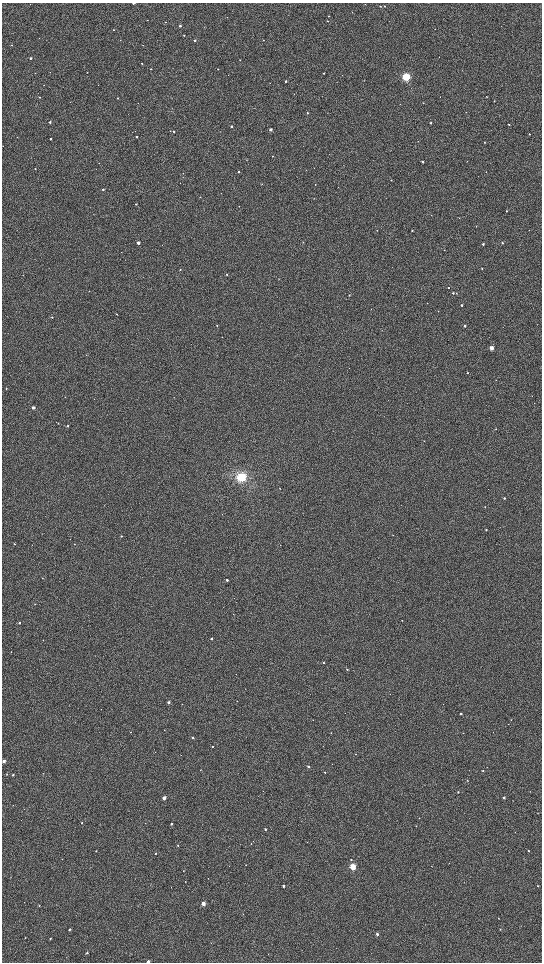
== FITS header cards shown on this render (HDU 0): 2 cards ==
NAXIS1  =                 1080 / length of data axis 1
NAXIS2  =                 1920 / length of data axis 2

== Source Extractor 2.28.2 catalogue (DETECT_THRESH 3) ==
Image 1080 x 1920 px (HDU 0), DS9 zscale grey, zoomed out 1/2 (1 PNG px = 2 x 2 image px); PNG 544 x 964 px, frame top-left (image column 1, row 1919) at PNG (2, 3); no overlay
Background 752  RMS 85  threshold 255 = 3 sigma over >= 5 px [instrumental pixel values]
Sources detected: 167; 14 cannot appear on this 1/2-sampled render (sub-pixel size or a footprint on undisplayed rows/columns) and are not listed; the other 153 listed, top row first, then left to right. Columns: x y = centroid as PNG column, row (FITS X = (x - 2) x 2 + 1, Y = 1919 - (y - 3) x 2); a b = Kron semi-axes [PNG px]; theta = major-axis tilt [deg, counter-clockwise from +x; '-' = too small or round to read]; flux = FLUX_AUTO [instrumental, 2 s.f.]
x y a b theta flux
133 3 2 1 - 8.3e+04
365 4 2 2 - 7.6e+03
380 6 2 2 - 1.1e+04
384 6 2 2 - 1.4e+04
329 16 2 2 - 7.8e+03
227 17 2 2 - 4.7e+03
147 20 2 2 - 4.0e+03
327 21 2 2 - 9.7e+03
180 26 2 2 - 3.1e+04
113 30 2 2 - 1.2e+04
184 35 2 2 - 1.1e+04
195 40 2 2 - 4.0e+04
263 40 2 1 - 4.5e+03
12 45 2 2 - 1.0e+04
31 58 2 2 - 3.8e+04
240 60 2 1 - 5.6e+03
142 63 2 2 - 1.3e+04
150 69 2 2 - 1.3e+04
218 69 2 1 - 1.1e+04
50 72 2 1 - 3.4e+03
87 72 2 2 - 6.2e+03
324 73 2 2 - 1.5e+04
406 77 4 3 - 1.2e+06
286 81 3 2 - 2.4e+04
486 96 2 2 - 8.5e+03
40 97 2 2 - 1.7e+04
118 98 2 2 - 1.4e+04
494 101 2 2 - 1.2e+04
423 103 2 2 - 6.8e+03
308 113 2 2 - 2.1e+04
50 122 2 2 - 3.2e+04
431 123 2 2 - 2.5e+04
509 124 2 2 - 1.4e+04
232 126 2 2 - 3.5e+04
271 129 2 2 - 9.8e+04
170 131 2 2 - 6.6e+03
174 131 2 2 - 2.0e+04
529 134 2 2 - 2.0e+04
136 137 2 2 - 1.9e+04
50 139 2 2 - 2.5e+04
484 142 2 2 - 1.3e+04
272 156 2 2 - 5.8e+03
247 160 2 2 - 5.0e+03
467 161 2 2 - 6.6e+03
423 162 2 2 - 3.7e+04
99 163 2 1 - 4.3e+03
35 169 2 2 - 1.2e+04
239 172 2 2 - 2.0e+04
486 172 2 1 - 4.6e+03
391 180 2 2 - 9.1e+03
262 184 2 2 - 8.3e+03
315 184 2 2 - 9.3e+03
103 189 2 2 - 2.2e+04
200 197 2 2 - 1.0e+04
136 204 2 2 - 9.7e+03
506 211 2 2 - 1.1e+04
459 218 2 2 - 5.5e+03
377 230 2 2 - 9.1e+03
412 230 2 2 - 1.4e+04
303 242 2 2 - 5.3e+03
138 243 2 2 - 1.1e+05
502 243 2 2 - 2.1e+04
483 244 2 2 - 2.5e+04
444 250 2 2 - 6.2e+03
482 268 2 2 - 1.3e+04
180 270 2 2 - 1.4e+04
227 274 2 2 - 2.5e+04
448 287 2 2 - 1.2e+04
453 293 2 2 - 2.3e+04
456 293 2 2 - 9.6e+03
349 295 3 2 - 1.3e+04
461 305 2 2 - 2.9e+04
438 311 3 2 - 9.8e+03
116 314 2 2 - 1.0e+04
52 317 2 2 - 1.2e+04
537 324 2 1 - 4.4e+03
217 325 2 2 - 8.9e+03
465 326 2 2 - 3.5e+04
491 348 2 2 - 3.1e+05
467 373 2 2 - 1.0e+04
496 380 2 1 - 4.5e+03
6 389 3 2 - 7.8e+03
33 407 2 2 - 1.1e+05
58 423 2 1 - 6.0e+03
68 426 2 2 - 1.6e+04
496 429 2 2 - 5.9e+03
424 441 2 2 - 5.5e+03
242 477 4 4 - 1.0e+06
504 498 2 2 - 2.8e+04
485 507 2 2 - 1.1e+04
486 530 2 2 - 2.3e+04
393 535 2 1 - 3.6e+03
121 536 2 2 - 1.7e+04
14 544 2 2 - 1.3e+04
74 544 2 2 - 7.5e+03
42 578 2 2 - 5.3e+03
227 580 2 2 - 4.9e+04
233 614 2 1 - 3.6e+03
402 620 2 2 - 6.1e+03
19 623 2 2 - 3.6e+04
211 638 2 2 - 4.6e+04
11 652 2 2 - 4.4e+03
324 663 2 2 - 1.2e+04
347 669 2 2 - 1.7e+04
169 702 2 2 - 5.8e+04
182 704 2 1 - 3.5e+03
461 714 2 2 - 4.3e+04
511 720 2 2 - 4.7e+03
164 730 2 2 - 7.3e+03
131 732 2 2 - 5.0e+03
331 733 2 1 - 6.3e+03
192 737 2 2 - 2.8e+04
212 746 2 2 - 1.5e+04
155 752 2 2 - 4.8e+03
356 754 2 2 - 9.8e+03
4 761 2 2 - 1.2e+05
308 766 2 2 - 3.5e+04
200 770 2 2 - 6.6e+03
483 771 3 2 - 1.4e+04
325 772 2 2 - 1.5e+04
6 774 2 2 - 5.7e+03
13 775 2 2 - 2.7e+04
467 781 2 2 - 8.6e+03
458 792 2 2 - 1.6e+04
164 798 2 2 - 1.7e+05
504 798 2 2 - 2.9e+04
419 818 2 2 - 6.3e+03
82 823 2 2 - 1.3e+04
171 824 2 2 - 3.1e+04
265 829 2 2 - 3.0e+04
251 843 2 2 - 7.8e+03
178 845 2 2 - 8.6e+03
528 850 2 2 - 1.1e+04
96 851 2 2 - 1.2e+04
155 854 2 2 - 1.3e+04
351 860 3 3 - 1.2e+04
246 865 2 1 - 6.1e+03
353 867 3 3 - 7.4e+05
183 871 2 2 - 8.9e+03
283 886 2 2 - 3.7e+04
538 886 2 2 - 9.3e+03
171 887 2 2 - 4.1e+03
203 904 2 2 - 1.6e+05
39 906 3 2 - 7.5e+03
243 914 2 2 - 4.5e+03
498 918 2 2 - 8.2e+03
69 929 3 2 - 2.6e+04
500 929 2 2 - 8.1e+03
377 934 2 2 - 3.2e+04
25 938 2 2 - 6.2e+03
50 939 2 2 - 1.3e+04
87 953 3 2 - 1.7e+04
148 961 2 2 - 4.2e+04
At the frame edge (FLAGS 8, measured only in part): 3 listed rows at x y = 133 3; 4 761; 148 961
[14 sub-pixel or undisplayed-footprint detections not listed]

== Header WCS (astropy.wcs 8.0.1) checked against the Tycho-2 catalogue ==
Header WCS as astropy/WCSLIB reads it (CRVAL/CRPIX/CD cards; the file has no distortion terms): RA---TAN/DEC--TAN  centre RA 21:01:46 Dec +68:08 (315.44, +68.13 deg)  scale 2.37 arcsec/px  FOV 42.7' x 76.0'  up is +58 deg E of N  parity flipped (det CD > 0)
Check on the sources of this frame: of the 60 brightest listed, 45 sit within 7.1 arcsec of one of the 180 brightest Tycho-2 stars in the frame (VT <= 12.74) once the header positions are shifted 0.73 arcsec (0.29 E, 0.67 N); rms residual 2.52 arcsec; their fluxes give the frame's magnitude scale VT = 22.85 - 2.5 log10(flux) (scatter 0.14 mag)
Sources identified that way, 50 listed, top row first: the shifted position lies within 7.1 arcsec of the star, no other Tycho-2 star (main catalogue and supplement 1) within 14.2 arcsec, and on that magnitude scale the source's flux lands within +1.5 / -3 mag of the star's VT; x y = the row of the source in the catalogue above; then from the Tycho-2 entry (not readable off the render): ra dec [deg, ICRS J2000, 3 dp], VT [Tycho-2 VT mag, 2 dp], TYC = Tycho-2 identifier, HIP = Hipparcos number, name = IAU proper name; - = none
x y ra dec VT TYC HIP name
133 3 316.648 +68.613 10.15 4460-2248-1 - -
384 6 317.097 +68.326 12.13 4460-1569-1 - -
180 26 316.662 +68.544 12.10 4460-1999-1 - -
31 58 316.282 +68.691 11.40 4460-1398-1 - -
406 77 316.920 +68.254 6.89 4460-1485-1 104291 -
40 97 316.178 +68.654 12.16 4460-74-1 - -
308 113 316.630 +68.341 12.23 4460-2165-1 - -
50 122 316.121 +68.626 12.00 4460-763-1 - -
431 123 316.824 +68.195 12.03 4460-2105-1 - -
232 126 316.448 +68.418 11.65 4460-814-1 - -
271 129 316.511 +68.372 10.44 4460-2738-1 - -
174 131 316.324 +68.480 12.16 4460-1671-1 - -
136 137 316.239 +68.518 12.41 4460-2160-1 - -
50 139 316.071 +68.613 11.75 4460-1488-1 - -
484 142 316.862 +68.121 13.01 4460-2053-1 - -
423 162 316.691 +68.178 11.28 4460-1909-1 - -
315 184 316.425 +68.284 12.70 4460-2145-1 - -
412 230 316.464 +68.143 11.77 4460-2321-1 - -
138 243 315.917 +68.443 10.19 4460-1680-1 - -
502 243 316.591 +68.033 11.95 4460-2416-1 - -
482 268 316.477 +68.038 12.46 4460-2785-1 - -
227 274 315.987 +68.322 11.90 4460-2361-1 - -
448 287 316.357 +68.063 12.29 4460-2850-1 - -
453 293 316.349 +68.054 11.93 4460-2609-1 - -
461 305 316.328 +68.036 11.59 4460-2365-1 - -
465 326 316.271 +68.018 11.61 4460-2961-1 - -
491 348 316.255 +67.973 9.08 4460-2805-1 - -
33 407 315.215 +68.445 10.29 4460-1024-1 103702 -
242 477 315.404 +68.163 7.47 4460-3015-1 103763 -
504 498 315.828 +67.855 11.87 4460-1159-1 - -
486 530 315.701 +67.853 12.04 4460-625-1 - -
227 580 315.066 +68.108 10.95 4460-2532-1 - -
19 623 314.540 +68.308 11.36 4460-2154-1 - -
211 638 314.861 +68.083 11.91 4460-2199-1 - -
169 702 314.591 +68.085 11.00 4460-2803-1 - -
461 714 315.110 +67.753 11.14 4460-916-1 - -
192 737 314.532 +68.033 11.56 4460-2620-1 - -
4 761 314.097 +68.225 10.20 4460-1961-1 - -
308 766 314.667 +67.885 11.35 4460-2993-1 - -
13 775 314.074 +68.205 11.41 4460-2919-1 - -
164 798 314.300 +68.022 9.99 4460-2439-1 - -
504 798 314.944 +67.645 11.47 4460-889-1 - -
171 824 314.237 +67.995 11.75 4460-2555-1 - -
265 829 314.402 +67.887 11.84 4460-2994-1 - -
353 867 314.458 +67.763 7.88 4460-157-1 103474 -
283 886 314.270 +67.826 11.96 4460-537-1 - -
203 904 314.064 +67.902 9.77 4460-2985-1 - -
377 934 314.309 +67.688 11.63 4460-910-1 - -
87 953 313.694 +67.994 12.65 4460-2801-1 - -
148 961 313.786 +67.920 10.84 4460-2887-1 - -